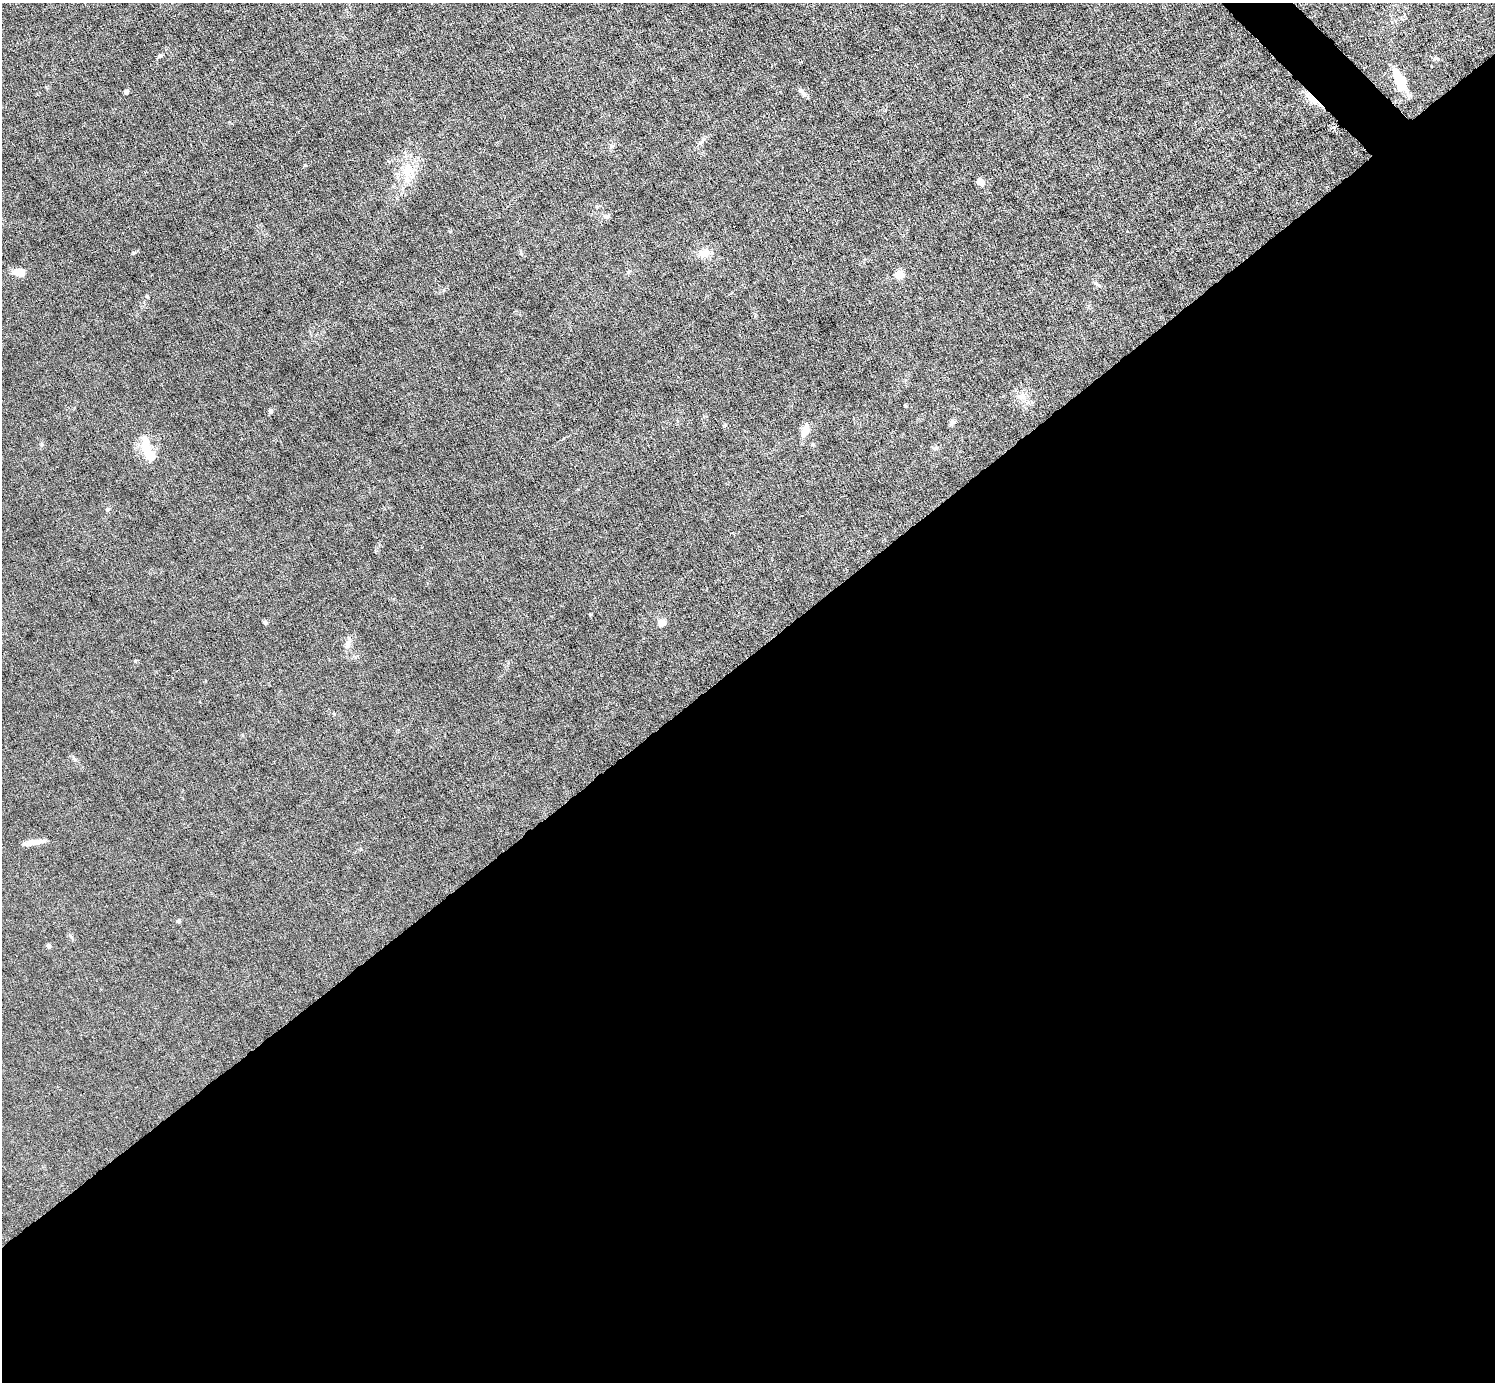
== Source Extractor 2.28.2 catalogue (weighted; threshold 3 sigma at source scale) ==
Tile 15 of 4 x 4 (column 3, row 4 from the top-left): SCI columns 2988-4480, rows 297-1676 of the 5974 x 5972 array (HDU 1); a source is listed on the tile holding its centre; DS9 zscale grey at full resolution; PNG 1497 x 1384 px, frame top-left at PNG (2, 3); no overlay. Shown black and unused: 53% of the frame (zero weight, under 6 of 12 exposures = <1% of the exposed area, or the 3 px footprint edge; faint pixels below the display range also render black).
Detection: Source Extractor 2.28.2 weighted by HDU 2 'WHT'; one run over the whole footprint, this tile lists its part. Background 0.0141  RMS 0.0031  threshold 0.0125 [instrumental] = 3 sigma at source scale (4.09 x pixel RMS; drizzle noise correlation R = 1.36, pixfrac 0.8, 0.05/0.05 arcsec/px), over >= 5 px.
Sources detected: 30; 3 inside a brighter object's white glare — not listed; the other 27 listed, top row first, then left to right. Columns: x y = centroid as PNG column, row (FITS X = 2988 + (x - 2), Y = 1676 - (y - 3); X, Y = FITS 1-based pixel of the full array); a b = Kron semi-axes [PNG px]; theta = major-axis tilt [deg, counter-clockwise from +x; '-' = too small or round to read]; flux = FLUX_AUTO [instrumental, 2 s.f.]
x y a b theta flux
160 56 7 5 61 0.49
1402 80 18 10 -32 3.9
801 91 12 5 -47 1.1
126 92 5 5 - 0.65
1313 99 19 7 -44 3.2
703 140 8 4 46 0.65
305 165 5 4 - 0.29
408 173 38 10 80 6.5
980 182 9 7 -39 1.5
607 216 7 7 - 0.7
133 253 6 4 71 0.33
704 253 14 10 18 2.5
19 272 12 7 -6 3.4
899 275 7 6 - 4.3
1021 396 13 8 2 1.7
270 411 6 5 - 0.5
952 422 9 6 56 0.77
805 430 12 7 68 3.8
146 446 30 11 -83 5.5
107 510 5 4 - 0.35
265 622 6 5 - 0.49
662 623 7 7 - 1.9
347 644 13 7 66 1.4
34 842 25 6 10 2.4
179 921 5 5 - 0.4
71 937 6 4 -20 0.4
49 946 6 4 -66 0.67
Overlapping masked pixels (flux is a lower limit): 1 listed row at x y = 1313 99
Unlisted compact peaks at least as high as the median listed source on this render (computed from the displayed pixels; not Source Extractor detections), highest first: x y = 725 425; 41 444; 147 296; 75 760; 1095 283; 450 231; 1438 59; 905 406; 611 146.